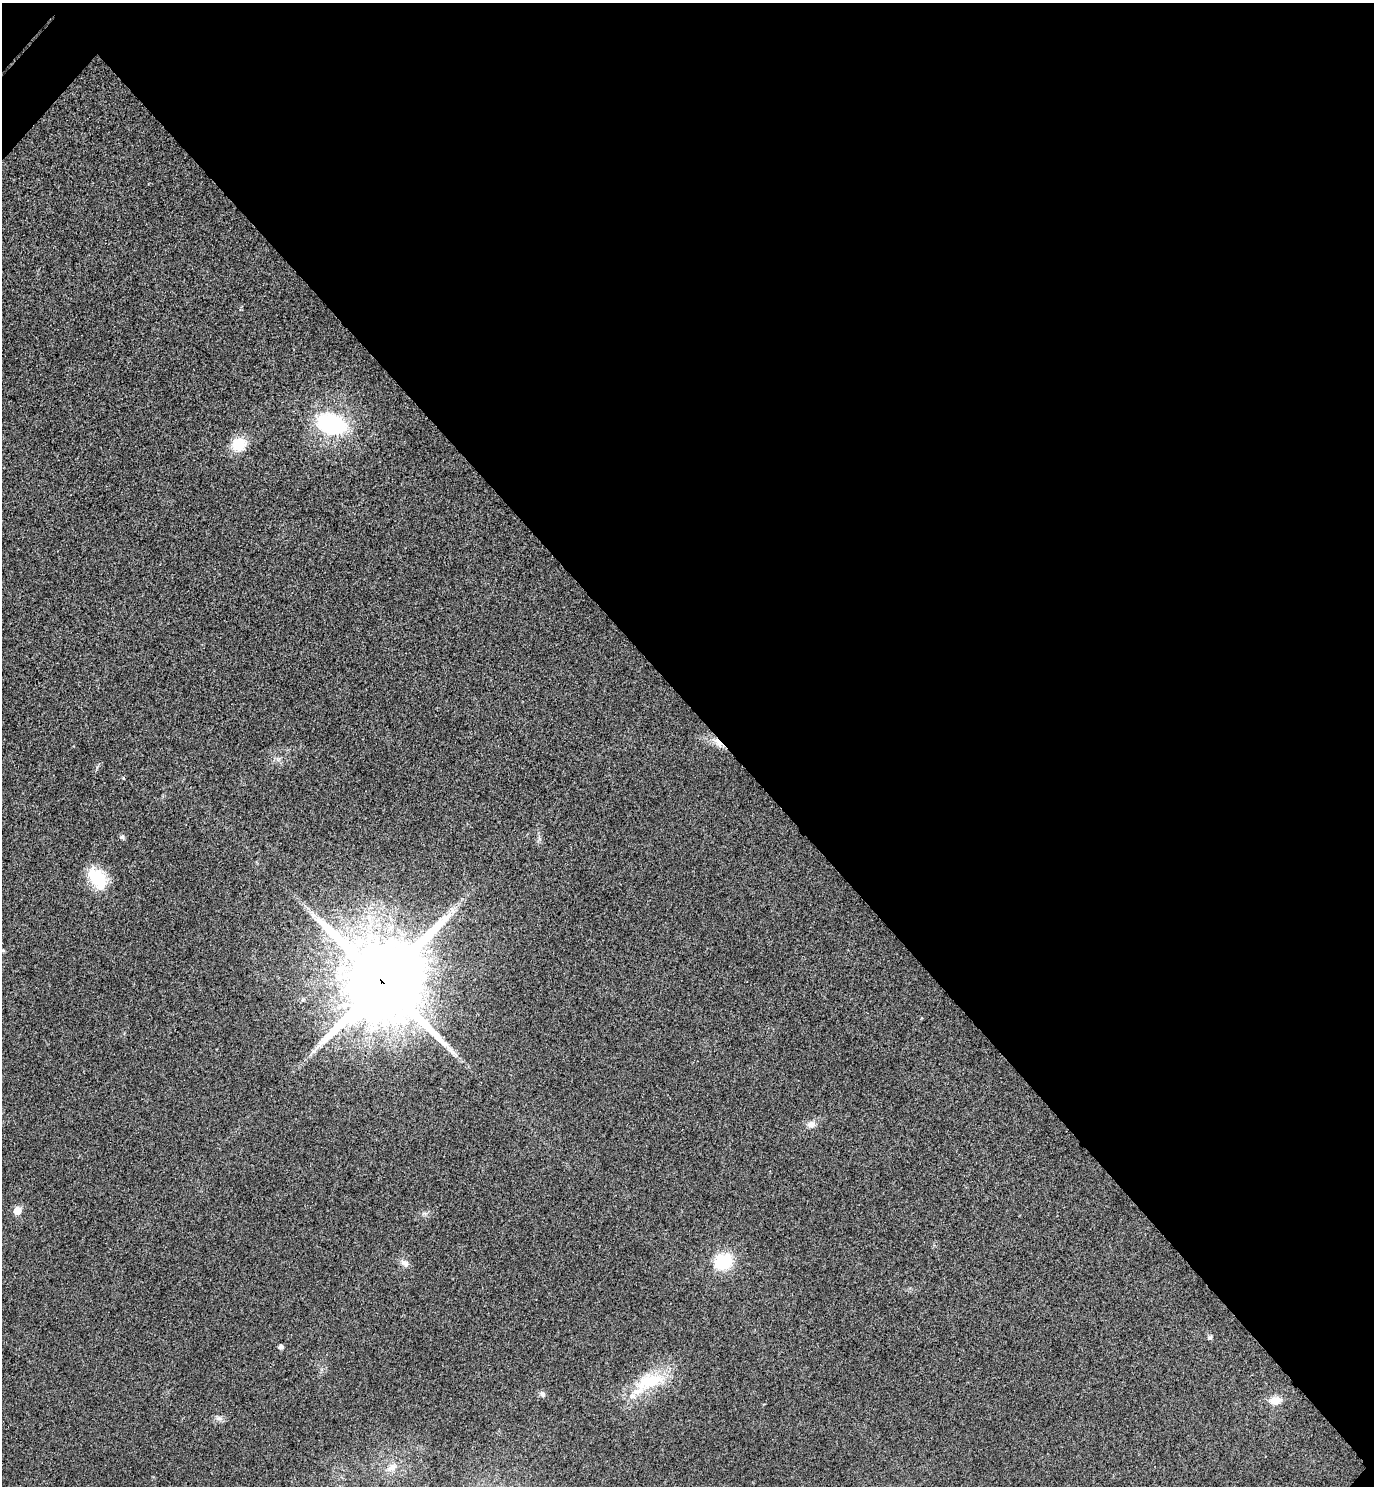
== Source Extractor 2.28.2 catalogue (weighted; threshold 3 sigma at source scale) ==
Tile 8 of 4 x 4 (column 4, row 2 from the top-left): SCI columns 4315-5686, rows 3015-4498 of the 6026 x 6025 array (HDU 1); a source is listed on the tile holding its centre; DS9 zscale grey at full resolution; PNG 1376 x 1488 px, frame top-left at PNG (2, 3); no overlay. Shown black and unused: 48% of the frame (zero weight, under 3 of 4 exposures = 6% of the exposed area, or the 3 px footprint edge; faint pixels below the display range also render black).
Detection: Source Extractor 2.28.2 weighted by HDU 2 'WHT'; one run over the whole footprint, this tile lists its part. Background 0.0217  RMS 0.0063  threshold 0.0282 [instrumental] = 3 sigma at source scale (4.5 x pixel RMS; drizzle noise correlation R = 1.50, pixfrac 1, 0.05/0.05 arcsec/px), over >= 5 px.
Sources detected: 22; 1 inside a brighter listed object's ellipse — not listed separately; the other 21 listed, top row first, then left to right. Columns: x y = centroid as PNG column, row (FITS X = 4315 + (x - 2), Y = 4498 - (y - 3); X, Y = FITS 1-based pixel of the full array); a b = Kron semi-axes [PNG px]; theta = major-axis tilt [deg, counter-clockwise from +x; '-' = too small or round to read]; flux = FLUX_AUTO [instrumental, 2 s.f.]
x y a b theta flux
331 424 29 18 -20 69
239 445 18 16 23 15
718 743 20 7 -44 5.9
278 759 7 5 -44 1.7
123 778 4 3 - 0.61
122 837 7 6 - 1.5
539 838 10 4 -77 1.6
98 878 28 18 -52 25
3 950 5 4 - 0.78
382 981 30 27 50 8200
811 1124 11 10 - 3.9
17 1211 6 5 - 11
723 1261 15 13 21 33
405 1263 13 8 -42 3.6
1210 1337 7 6 - 1.3
281 1347 4 4 - 2.5
648 1382 52 22 27 37
542 1394 9 7 -47 2.2
1275 1400 14 10 7 7
219 1418 11 6 -13 2.4
391 1468 20 10 32 7.6
Overlapping masked pixels (flux is a lower limit): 2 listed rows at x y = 718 743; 382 981
Unlisted compact peaks at least as high as the median listed source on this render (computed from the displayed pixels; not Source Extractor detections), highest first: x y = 97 767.